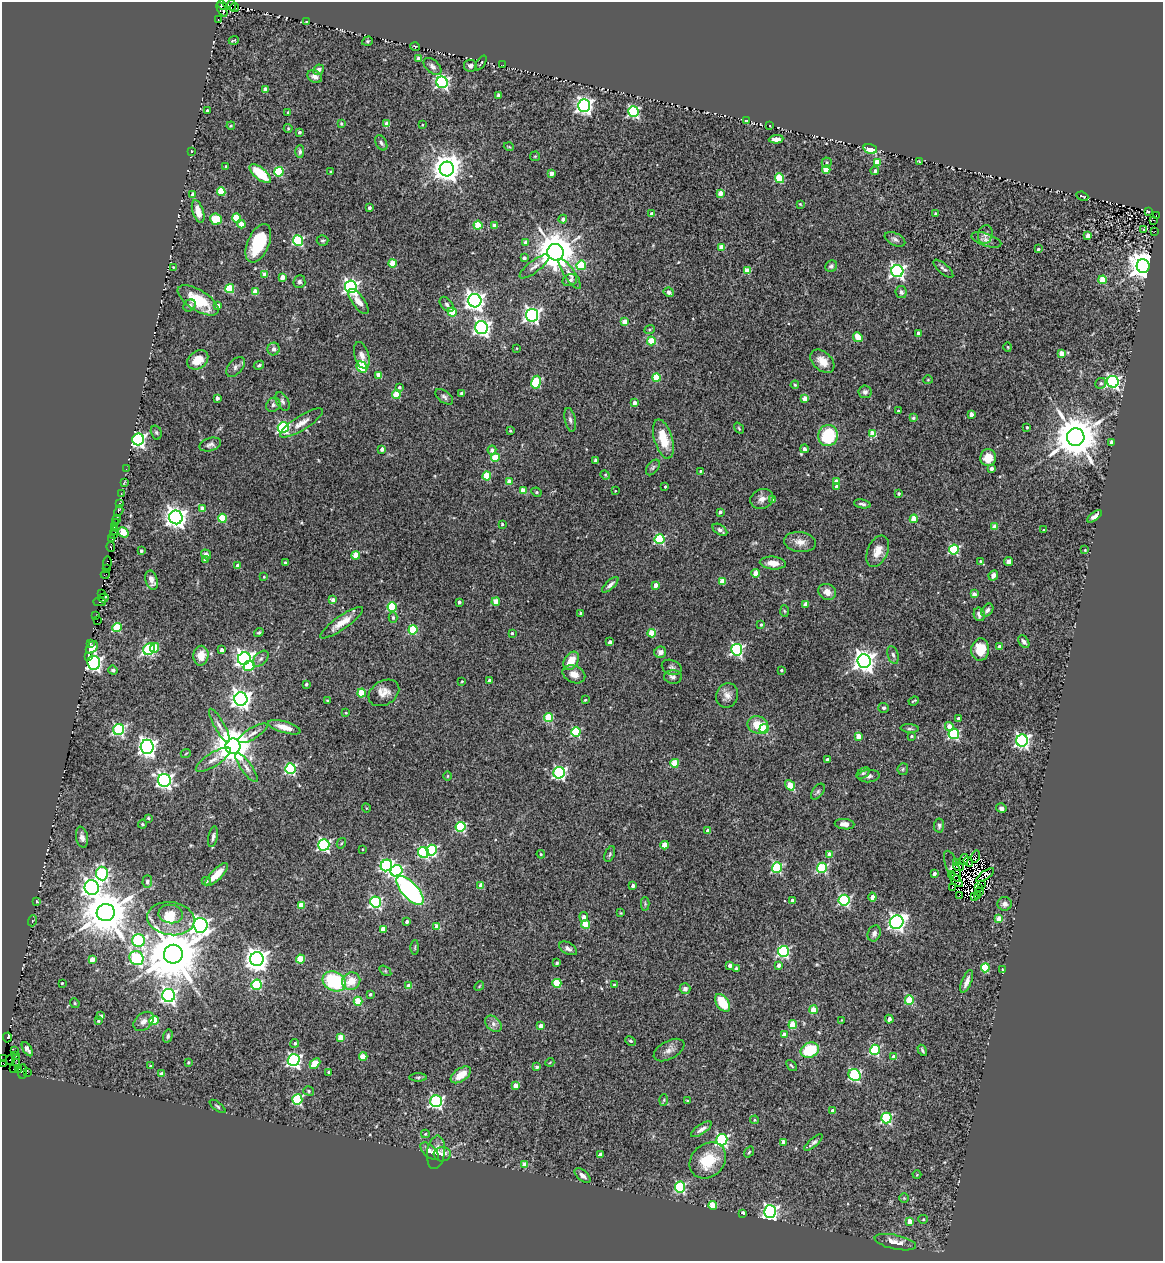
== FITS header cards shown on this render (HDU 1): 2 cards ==
NAXIS1  =                 1161
NAXIS2  =                 1259

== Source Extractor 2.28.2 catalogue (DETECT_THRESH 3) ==
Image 1161 x 1259 px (HDU 1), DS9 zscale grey, 1 PNG px = 1 image px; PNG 1165 x 1263 px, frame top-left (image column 1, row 1259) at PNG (2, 2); each listed source drawn as its Kron ellipse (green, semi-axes under 4 px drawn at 4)
Background 0.496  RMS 0.047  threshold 0.141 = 3 sigma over >= 5 px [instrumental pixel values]
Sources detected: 520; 11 with non-positive FLUX_AUTO (blend fragments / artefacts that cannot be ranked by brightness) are neither listed nor drawn; of the other 509, the 500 brightest by FLUX_AUTO listed and drawn (9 fainter detections omitted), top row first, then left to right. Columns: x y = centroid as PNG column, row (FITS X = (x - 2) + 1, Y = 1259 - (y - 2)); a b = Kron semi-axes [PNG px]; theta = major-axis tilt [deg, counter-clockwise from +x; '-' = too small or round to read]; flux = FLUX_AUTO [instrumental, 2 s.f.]
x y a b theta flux
222 5 5 2 - 120
232 5 5 3 - 75
235 7 4 3 - 44
222 9 8 4 -60 86
218 19 4 3 - 110
306 22 4 2 - 2.2
234 40 5 2 - 4.4
367 41 5 4 - 4.4
415 46 5 3 - 2.8
419 58 4 3 - 23
481 63 8 2 55 3.1
503 65 3 2 - 3.1
432 66 10 6 -42 12
470 66 6 6 - 9.4
318 70 6 5 - 9.9
315 76 8 6 -32 15
442 82 6 5 - 650
265 89 4 4 - 23
499 95 4 4 - 31
584 106 6 6 - 1200
207 111 3 3 - 6.3
633 111 5 5 - 410
288 113 3 3 - 5.7
746 121 3 2 - 2.7
341 124 3 3 - 5
387 124 4 4 - 37
422 125 3 2 - 2.3
231 126 4 3 - 3.1
770 126 3 2 - 1.8
288 128 4 4 - 3.1
299 132 3 3 - 6.1
776 139 7 4 4 15
381 143 8 5 -63 8.8
509 147 5 3 - 2.7
870 149 7 4 -16 55
191 151 3 2 - 1.8
300 152 6 4 89 7.2
535 156 5 4 - 3.8
919 161 4 3 - 2.8
877 162 4 4 - 49
827 163 5 5 - 6.3
226 166 3 2 - 2.4
447 169 7 7 - 4300
826 169 4 4 - 82
875 171 4 4 - 7.1
279 172 5 4 - 170
330 172 4 2 - 2.5
551 173 4 3 - 25
260 174 13 6 -39 110
780 178 5 4 - 150
221 192 4 4 - 99
720 193 4 4 - 34
193 194 4 4 - 17
1082 196 6 2 -23 2.6
800 204 4 3 - 2.5
369 208 3 3 - 8.2
1149 211 3 3 - 110
198 212 12 5 -72 42
935 213 3 2 - 3.4
652 214 4 4 - 24
1156 216 3 2 - 40
237 218 4 4 - 92
216 219 6 5 - 84
563 219 4 4 - 14
1153 220 3 2 - 15
241 224 4 4 - 40
478 225 4 4 - 120
494 225 4 4 - 25
1144 229 3 3 - 8.6
1155 231 2 2 - 2.2
985 234 9 7 75 12
1088 236 4 3 - 21
895 239 11 6 -26 11
298 240 5 5 - 360
322 240 6 5 - 5.7
986 240 15 6 -18 14
258 243 20 10 66 150
525 243 4 3 - 18
721 247 4 4 - 62
1038 249 3 3 - 4.5
555 252 8 8 - 9800
524 258 3 3 - 9.1
393 263 4 4 - 78
581 265 5 4 - 150
534 266 18 6 37 18
831 266 6 5 - 7.5
1143 266 7 6 - 5200
173 267 3 2 - 2.3
943 269 12 5 -41 11
747 271 4 4 - 72
897 271 6 6 - 940
570 274 18 5 -55 19
265 275 4 4 - 37
282 277 4 4 - 37
570 280 7 5 23 9.8
1102 280 4 4 - 100
299 282 6 6 - 9.2
351 287 6 6 - 900
230 289 4 4 - 170
255 291 4 4 - 51
669 292 5 4 - 11
901 292 6 5 - 8.9
198 300 23 10 -33 110
358 301 15 6 -54 28
475 301 7 6 - 1800
447 304 9 5 -49 8.6
189 305 7 5 43 7.7
218 306 4 3 - 14
452 312 5 4 - 110
532 315 6 6 - 1100
625 322 4 4 - 53
482 328 6 6 - 1100
650 329 5 3 - 3.9
918 333 3 3 - 11
858 337 5 4 - 45
651 341 4 4 - 110
1008 347 4 3 - 2.3
517 348 3 2 - 2.2
274 349 6 6 - 12
1061 354 4 4 - 52
362 355 14 7 -74 17
198 360 11 8 37 45
822 361 14 9 -42 34
259 365 5 4 - 5.8
236 367 11 7 49 12
362 367 6 5 - 220
379 375 4 4 - 54
656 378 4 4 - 110
928 380 4 4 - 3.2
536 382 6 5 - 210
1113 382 6 6 - 660
1101 383 6 5 - 6.5
795 385 4 3 - 3.8
399 387 4 4 - 6.6
865 392 6 6 - 8.8
461 393 3 3 - 6.1
396 395 4 4 - 84
444 397 10 5 -39 9.2
217 398 4 4 - 11
805 398 4 4 - 29
282 401 10 6 -63 9.6
634 403 4 3 - 26
273 405 7 6 - 9.5
898 411 3 3 - 4.4
971 414 4 3 - 20
913 418 4 3 - 7.1
570 420 12 5 -78 9.5
301 423 25 7 32 29
1027 427 4 3 - 4.3
283 428 5 5 - 420
739 428 6 3 -54 3.5
510 431 3 3 - 3.7
156 432 7 5 -73 5.8
873 434 4 4 - 90
828 435 10 10 - 160
1076 437 9 8 - 14000
663 439 20 9 -73 80
138 440 6 5 - 860
1111 442 4 3 - 10
210 444 11 6 17 11
382 449 4 3 - 15
804 449 4 4 - 14
492 450 4 4 - 13
495 458 4 4 - 100
988 458 8 8 - 52
595 460 3 3 - 6.1
653 467 9 5 52 6.9
992 468 4 3 - 12
126 469 2 2 - 4.4
700 471 3 3 - 2.8
605 475 5 4 - 3.9
487 476 4 4 - 120
509 481 4 4 - 37
836 481 4 4 - 31
124 482 3 2 - 3.8
665 487 3 2 - 3.3
837 487 4 4 - 11
523 491 4 4 - 55
615 491 2 2 - 2.1
536 492 5 4 - 5.5
121 493 3 2 - 48
899 494 3 3 - 5.8
762 499 12 9 25 20
773 500 4 4 - 23
119 504 3 3 - 79
862 504 8 3 -10 7
202 508 4 4 - 33
119 511 6 3 60 11
720 512 4 3 - 9
1094 516 8 4 37 12
176 517 7 6 - 2200
222 518 4 4 - 140
116 519 4 3 - 58
914 519 4 4 - 80
115 523 3 2 - 54
502 524 3 3 - 4.7
114 527 3 3 - 31
995 527 4 4 - 50
114 530 3 3 - 32
720 530 8 5 -34 9.2
1043 530 3 3 - 2.6
123 532 6 4 -33 110
114 534 3 2 - 52
112 539 2 2 - 21
660 539 5 5 - 260
800 542 16 10 -7 27
111 547 5 3 - 70
954 550 5 5 - 260
1085 550 2 2 - 2.4
141 551 3 3 - 5.7
878 551 16 10 66 36
206 554 5 4 - 9.2
356 555 4 4 - 73
206 559 4 4 - 17
980 561 4 3 - 4.2
1009 562 5 4 - 11
107 563 7 3 81 31
285 563 3 3 - 6.7
773 563 13 6 -4 31
237 566 4 3 - 18
106 569 3 2 - 14
756 573 4 4 - 51
105 574 4 2 - 14
993 575 5 4 - 16
264 577 3 2 - 2.4
152 580 10 6 -76 20
722 581 4 4 - 53
610 585 10 4 42 12
656 585 4 4 - 27
827 592 9 8 - 26
101 593 2 2 - 25
974 594 3 3 - 19
103 598 5 3 - 30
333 600 4 4 - 21
100 602 6 4 2 30
459 602 4 3 - 9.8
496 602 4 4 - 81
806 604 4 4 - 28
392 607 4 4 - 200
987 610 7 5 50 8.7
784 611 6 4 -86 4.1
581 613 3 3 - 7.7
979 614 7 5 -76 16
96 616 2 2 - 8
393 618 5 4 - 6.4
97 621 2 2 - 5
342 623 25 6 35 44
761 625 4 3 - 5
117 628 5 4 - 160
413 630 5 4 - 170
259 633 5 4 - 4.4
512 633 3 3 - 4.4
652 633 4 4 - 93
610 642 4 3 - 16
1024 642 7 5 -55 11
90 644 3 2 - 65
999 646 3 3 - 10
92 647 7 5 50 130
154 648 5 4 - 110
149 649 6 5 - 310
222 650 4 3 - 12
737 650 6 5 - 550
980 650 11 9 83 67
660 652 6 5 - 14
893 655 9 5 -73 9.2
88 656 3 2 - 35
201 656 10 7 85 43
244 659 6 6 - 1400
261 659 9 6 45 11
571 661 10 6 59 46
864 661 7 6 - 2300
94 663 7 6 - 1100
249 666 5 5 - 140
672 667 10 7 -23 10
113 670 5 4 - 7.1
781 670 3 3 - 4.2
574 674 12 8 -24 25
673 677 9 7 0 12
462 681 3 2 - 2.5
489 681 3 3 - 12
306 684 4 3 - 7.1
362 693 4 4 - 110
384 693 16 12 32 30
727 695 12 11 - 22
241 699 6 6 - 2000
327 700 4 2 - 2.6
585 700 3 3 - 3
914 701 5 2 - 3.2
884 708 5 5 - 6.3
346 713 3 3 - 3.1
549 717 4 4 - 140
958 718 3 3 - 7.2
219 725 19 5 -60 16
758 725 10 8 -12 54
949 726 5 4 - 33
284 727 17 5 -17 36
119 729 5 5 - 470
764 729 5 4 - 140
910 729 9 4 -4 5.6
576 732 5 4 - 200
253 733 17 5 31 17
954 734 5 5 - 340
859 736 4 4 - 42
912 736 4 3 - 5
1022 740 6 6 - 850
233 746 7 7 - 9300
147 747 7 6 - 1600
186 753 5 3 - 2.7
213 760 20 6 32 24
828 760 3 3 - 11
675 763 4 4 - 82
247 768 17 5 -54 17
290 769 5 5 - 370
903 769 6 5 - 5.2
559 773 6 5 - 580
863 773 7 4 35 6.4
448 776 5 3 - 3.1
869 776 11 6 5 13
164 780 6 6 - 1000
790 785 5 4 - 79
818 792 9 5 53 7.1
366 808 4 3 - 2.4
1001 808 5 4 - 11
148 818 4 4 - 3.2
142 824 4 4 - 3.1
845 824 10 5 -5 17
939 825 7 5 85 7.7
461 827 5 5 - 290
708 830 4 4 - 19
82 837 11 6 -79 13
213 837 10 4 79 9.3
341 843 5 4 - 3.6
324 845 5 5 - 530
665 845 4 4 - 66
362 849 3 2 - 2.4
432 850 5 5 - 390
424 852 6 5 - 330
541 854 4 3 - 3.8
610 854 8 5 69 5.5
830 854 4 4 - 46
975 856 6 2 74 2.4
964 859 5 3 - 1.9
968 862 5 2 - 4.5
957 863 4 3 - 16
386 865 6 5 - 460
952 866 16 6 -68 2.9
959 867 5 4 - 8.1
777 868 5 5 - 310
822 868 5 5 - 240
396 871 6 5 - 530
934 873 3 3 - 13
102 874 7 6 - 550
951 874 3 2 - 3.4
216 875 15 5 45 39
985 875 10 4 35 6.8
956 880 8 2 -47 2.5
206 881 4 4 - 5.5
147 882 6 4 88 9.3
481 885 4 4 - 29
981 885 2 2 - 3.5
633 886 3 3 - 10
92 887 7 7 - 1500
952 887 3 2 - 3.1
978 887 2 2 - 2.4
410 890 18 8 -48 630
979 891 3 2 - 3
959 896 3 2 - 5
975 896 3 2 - 3.7
978 896 3 2 - 6.7
872 897 4 4 - 25
792 900 4 3 - 13
844 900 5 5 - 400
36 902 3 3 - 22
376 902 5 5 - 460
645 904 7 4 -89 4.5
1005 904 7 6 - 14
301 905 4 4 - 47
106 913 9 8 - 15000
621 913 4 3 - 2.4
171 914 12 9 -7 32
584 917 5 4 - 14
171 919 24 16 -7 85
999 919 4 4 - 63
32 921 5 3 - 2.6
407 922 3 3 - 7.5
897 922 7 6 - 1200
586 924 4 4 - 97
200 925 7 7 - 1400
437 927 4 4 - 52
383 929 4 4 - 47
874 933 8 6 68 11
139 941 6 6 - 460
415 947 7 4 89 4.2
568 948 10 5 -28 11
783 951 5 5 - 400
173 954 9 9 - 24000
136 958 7 6 - 410
92 959 4 4 - 30
257 959 7 7 - 2800
300 959 4 4 - 91
557 963 4 3 - 4.2
730 965 4 4 - 14
779 965 4 3 - 16
985 968 4 4 - 160
736 969 4 3 - 13
1002 969 4 3 - 2.8
385 971 7 4 -35 4.7
334 981 12 9 -27 240
351 981 9 8 - 53
967 981 12 4 68 21
62 983 3 3 - 4.1
557 983 4 4 - 120
256 985 5 5 - 250
614 985 4 4 - 5.4
408 986 4 4 - 41
479 986 5 4 - 3.2
685 989 5 5 - 12
370 994 3 3 - 6.8
169 995 6 6 - 990
909 1000 5 4 - 110
358 1001 4 4 - 110
75 1003 5 4 - 4.2
723 1003 10 6 -56 89
813 1010 4 4 - 64
101 1016 4 3 - 8.8
889 1019 4 3 - 10
154 1020 4 4 - 150
842 1020 3 2 - 2.1
98 1021 4 3 - 4.4
144 1021 11 8 42 19
493 1024 9 6 -43 13
793 1025 4 4 - 110
541 1026 4 4 - 23
784 1034 4 4 - 25
168 1036 6 4 74 7
341 1037 4 4 - 65
7 1038 5 3 - 42
630 1041 6 4 -26 4.3
295 1043 4 4 - 6.1
27 1049 8 4 -58 11
669 1050 17 9 28 19
810 1050 9 7 24 130
875 1050 5 5 - 300
922 1050 6 3 -60 5.4
14 1051 3 3 - 13
15 1056 3 2 - 62
363 1057 4 4 - 58
893 1057 4 4 - 20
3 1059 2 2 - 5.6
10 1060 5 3 - 21
294 1060 6 6 - 780
16 1061 5 4 - 150
188 1062 3 3 - 4.4
550 1062 4 3 - 2.3
3 1063 3 2 - 17
315 1063 6 4 43 93
791 1065 6 2 -49 3.5
150 1066 3 3 - 4
537 1067 3 3 - 6.6
14 1068 3 2 - 31
18 1069 3 2 - 18
22 1071 7 3 85 16
329 1072 4 4 - 6.5
27 1073 3 2 - 13
162 1074 4 4 - 29
461 1075 11 6 35 45
855 1075 6 5 - 420
418 1077 8 4 0 5.5
515 1085 4 4 - 28
309 1091 5 4 - 4.7
297 1099 5 5 - 290
664 1100 6 4 87 3.7
436 1101 6 6 - 570
688 1101 3 3 - 4.8
217 1106 9 4 -37 5.7
833 1111 3 3 - 18
886 1118 5 5 - 310
755 1120 4 3 - 4.5
701 1129 12 4 33 15
425 1134 4 4 - 4.1
722 1140 6 5 - 520
784 1142 4 4 - 30
813 1143 11 4 40 10
430 1151 11 6 -43 21
436 1152 17 9 82 26
749 1152 6 3 54 3.8
442 1154 8 7 - 21
600 1155 4 3 - 19
708 1160 20 16 43 100
525 1165 4 4 - 36
583 1175 9 5 -41 12
917 1175 4 3 - 2.4
680 1187 5 5 - 350
904 1198 5 5 - 3.8
713 1206 4 4 - 130
770 1212 6 6 - 970
743 1213 4 3 - 14
923 1219 5 4 - 3.5
910 1221 4 4 - 42
895 1242 21 7 -12 34
At the frame edge (FLAGS 8, measured only in part): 2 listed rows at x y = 3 1059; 3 1063
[9 fainter detections neither listed nor drawn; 11 non-positive-flux detections neither listed nor drawn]